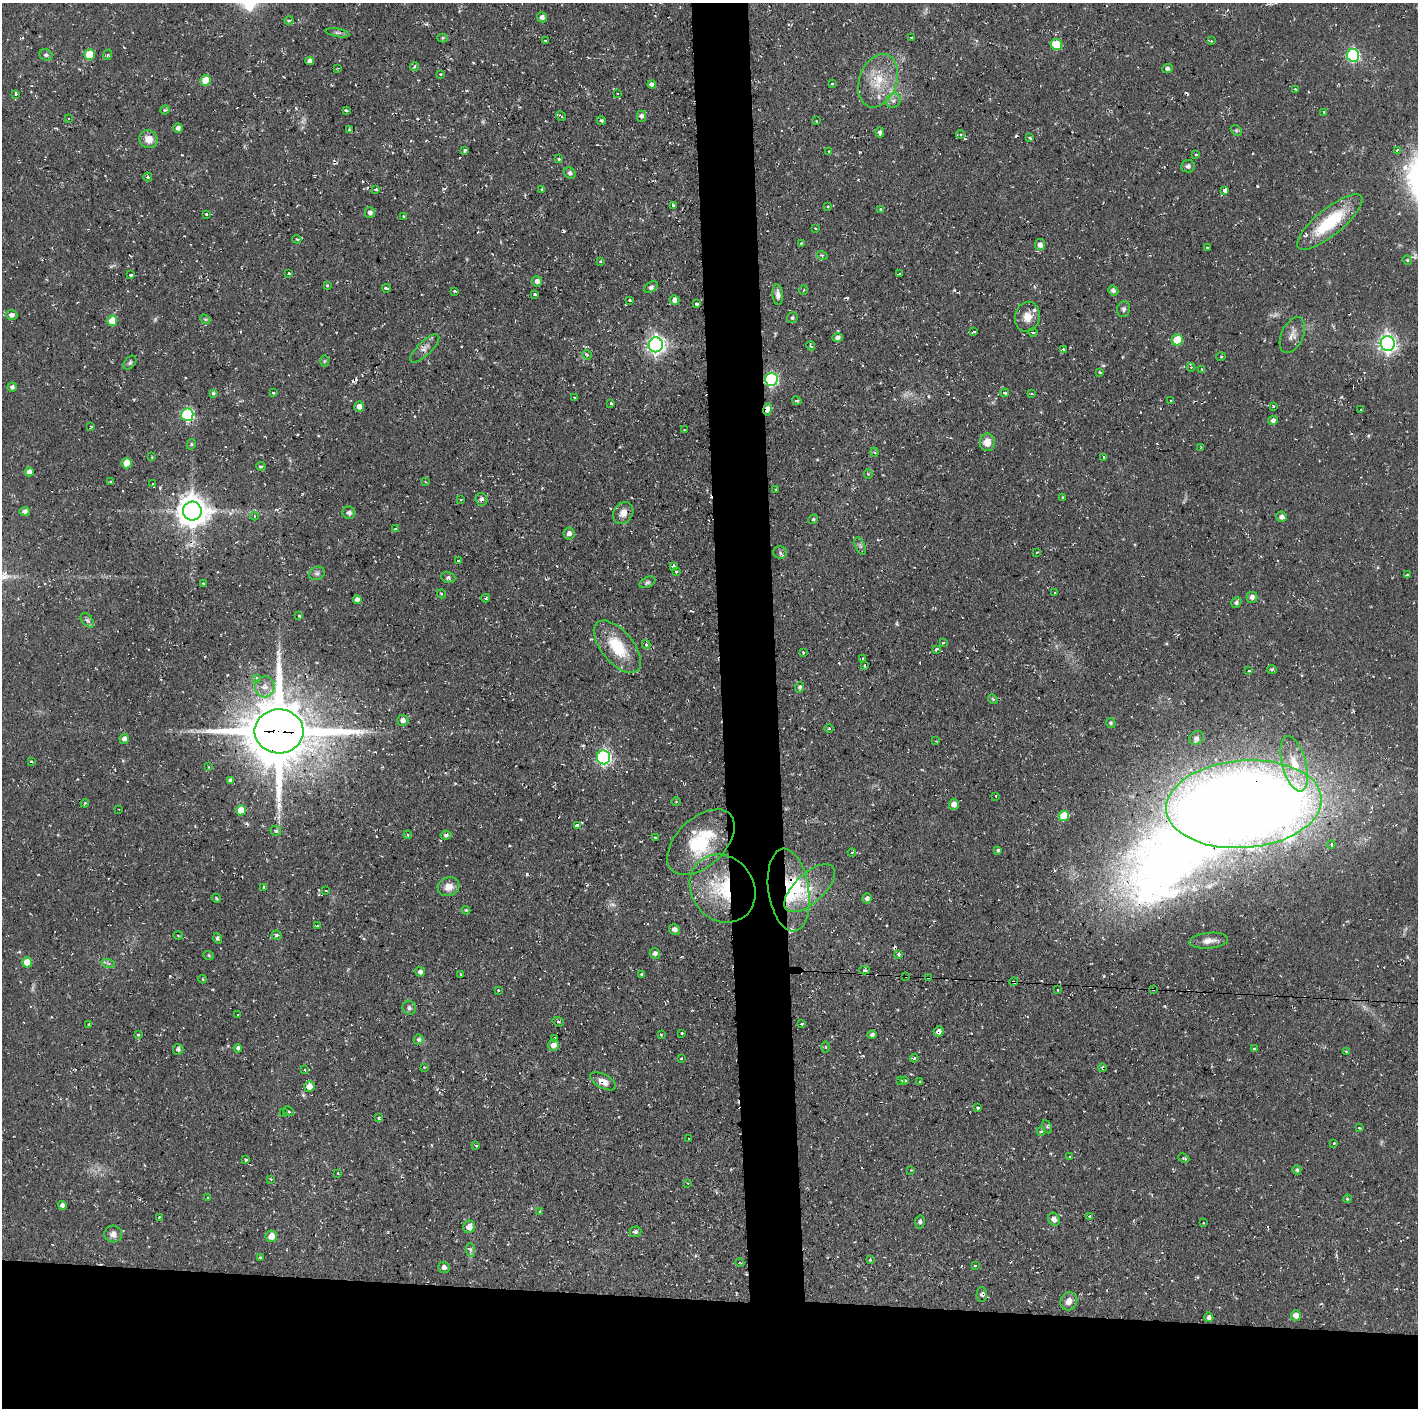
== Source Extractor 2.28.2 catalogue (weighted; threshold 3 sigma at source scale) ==
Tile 8 of 3 x 3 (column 2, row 3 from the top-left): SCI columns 1417-2832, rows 1-1406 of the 4247 x 4218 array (HDU 1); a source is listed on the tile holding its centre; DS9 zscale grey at full resolution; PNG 1420 x 1410 px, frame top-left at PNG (2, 3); each listed source drawn as its Kron ellipse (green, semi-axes under 4 px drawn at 4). Shown black and unused: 12% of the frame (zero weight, under 2 of 3 exposures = <1% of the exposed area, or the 3 px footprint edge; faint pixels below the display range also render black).
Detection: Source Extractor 2.28.2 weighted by HDU 2 'WHT'; one run over the whole footprint, this tile lists its part. Background 0.0586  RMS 0.0063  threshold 0.0283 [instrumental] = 3 sigma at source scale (4.5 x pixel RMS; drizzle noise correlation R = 1.50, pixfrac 1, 0.05/0.05 arcsec/px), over >= 5 px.
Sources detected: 364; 5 too faint to see at this stretch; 2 inside a brighter object's white glare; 39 cosmic-ray / hot-pixel residue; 1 long thin detection or spike segment (spike, bleed or trail) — neither listed nor drawn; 8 inside a brighter listed object's ellipse — not listed separately; the other 309 listed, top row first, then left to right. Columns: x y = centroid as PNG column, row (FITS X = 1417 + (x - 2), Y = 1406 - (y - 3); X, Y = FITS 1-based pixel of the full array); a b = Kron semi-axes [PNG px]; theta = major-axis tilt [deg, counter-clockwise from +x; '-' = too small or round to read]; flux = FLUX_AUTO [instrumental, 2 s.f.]
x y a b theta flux
542 17 5 5 - 2
289 20 4 4 - 0.92
338 33 12 3 -10 1.5
442 38 5 4 - 0.7
911 38 3 2 - 0.51
546 41 3 3 - 1.2
1211 41 3 3 - 0.64
1056 45 6 5 - 21
90 54 5 5 - 14
46 55 7 5 -21 1.4
107 55 5 3 - 0.65
1353 55 6 6 - 79
310 61 4 4 - 2.3
414 66 5 3 - 0.76
338 68 3 2 - 0.94
1167 69 5 4 - 1.5
440 74 3 2 - 0.87
206 80 5 5 - 9.5
878 81 27 18 71 20
832 83 4 3 - 0.47
652 85 4 3 - 2.1
1295 89 3 3 - 0.53
618 93 3 2 - 0.45
16 94 3 3 - 2.7
893 101 8 6 43 2.5
165 110 5 4 - 0.82
346 110 3 3 - 2.5
1324 112 3 2 - 0.44
561 116 5 2 - 0.6
641 116 5 5 - 2
68 118 3 2 - 0.51
601 120 4 4 - 0.99
816 121 3 2 - 0.64
178 128 4 4 - 1.7
349 130 3 3 - 1
1236 130 6 4 -44 1
880 132 5 4 - 1.9
961 135 4 4 - 1.4
1030 138 4 3 - 3.9
149 139 9 8 - 6.5
465 150 4 3 - 1.7
1397 150 4 3 - 1.1
829 151 3 3 - 6.3
1196 154 4 3 - 0.98
559 159 4 3 - 0.69
1188 166 7 6 - 1.9
570 173 6 5 - 1.8
148 177 4 4 - 1
376 189 3 3 - 1.3
542 189 4 4 - 0.62
1225 190 4 3 - 25
673 205 3 3 - 1.5
828 206 3 3 - 0.65
880 209 4 3 - 1.1
370 213 5 5 - 2.1
206 214 3 3 - 1.2
403 216 3 2 - 0.68
1330 222 41 13 39 34
816 228 3 2 - 1.2
297 239 4 3 - 0.74
801 244 3 3 - 1.4
1040 245 5 5 - 3.6
1207 248 3 3 - 2.7
822 255 5 3 - 0.72
1407 260 5 4 - 0.79
600 261 4 3 - 0.76
288 273 3 2 - 1.1
900 274 3 2 - 0.66
131 275 4 3 - 1.7
537 281 5 5 - 2.9
327 285 3 3 - 1.2
651 287 7 5 35 1.8
386 288 4 3 - 1.9
804 290 5 3 - 0.65
454 291 3 3 - 0.96
1113 291 5 4 - 1.7
535 294 3 2 - 0.9
778 295 10 5 -86 3
630 300 3 3 - 1.1
674 300 5 5 - 2.7
697 304 3 3 - 4.8
1124 309 8 6 77 1.8
12 315 5 5 - 2.4
1027 317 15 12 76 6.5
792 318 5 5 - 1.3
205 319 5 4 - 0.76
112 321 5 5 - 13
974 331 3 3 - 1.7
1033 332 5 2 - 0.79
1292 335 19 11 66 5.1
838 338 5 4 - 2.3
1177 340 5 5 - 16
1388 344 7 7 - 250
656 345 7 7 - 260
811 346 4 3 - 0.76
425 348 19 7 44 3.7
1063 349 4 3 - 0.81
587 355 5 3 - 0.82
1221 357 5 3 - 0.49
324 361 6 4 89 0.79
130 363 8 5 50 1.3
1191 367 4 4 - 0.79
1202 369 4 3 - 0.55
1100 372 3 3 - 0.59
771 379 6 6 - 95
12 387 4 4 - 1.6
213 393 3 3 - 0.94
273 393 3 3 - 0.95
1004 393 4 3 - 4.3
1031 393 4 3 - 0.73
574 398 3 2 - 0.65
1171 400 3 2 - 0.52
797 401 5 3 - 1.1
611 403 3 3 - 1.5
1273 406 3 2 - 0.75
359 407 5 4 - 3.6
768 409 6 4 81 5.6
1361 409 2 2 - 0.63
187 415 6 6 - 72
1273 420 5 4 - 2.1
91 427 3 2 - 0.52
684 430 2 2 - 0.51
987 442 9 7 88 6.4
191 444 5 4 - 0.78
1200 447 3 2 - 0.67
874 452 4 4 - 0.85
152 457 4 2 - 0.42
1104 457 3 3 - 1.1
127 463 5 5 - 10
261 466 4 3 - 1.4
29 472 4 4 - 2.6
868 474 4 4 - 0.86
111 481 3 2 - 1.3
425 481 4 3 - 0.62
153 484 3 2 - 0.51
776 490 4 2 - 0.45
1063 497 4 3 - 0.63
460 499 3 2 - 0.71
481 499 6 6 - 2
25 511 5 4 - 2.3
192 511 9 9 - 1100
349 513 6 6 - 2
623 513 12 9 56 5.1
254 516 4 3 - 0.63
1282 517 5 5 - 2.5
813 519 5 4 - 0.9
396 529 3 3 - 1.8
569 534 6 5 - 2.5
860 546 9 4 -67 1.4
780 552 7 6 - 1.3
1037 552 3 2 - 0.62
458 561 3 3 - 0.72
673 566 3 3 - 2.2
677 572 3 3 - 2.1
317 573 8 6 21 1.8
1407 575 3 3 - 0.82
448 577 7 5 -18 1.4
647 582 8 5 25 1.3
203 583 3 3 - 0.76
1055 593 3 3 - 0.54
441 594 5 3 - 0.65
1252 597 5 5 - 2.1
486 598 4 3 - 0.6
357 600 4 4 - 3.3
1236 602 5 4 - 1.6
299 615 4 3 - 0.92
87 620 8 5 -49 1.6
943 643 3 3 - 0.79
646 644 4 4 - 1.3
617 647 31 16 -50 24
936 649 3 3 - 0.82
803 653 3 3 - 1.4
862 658 3 3 - 0.9
865 665 3 3 - 1.9
1272 669 5 4 - 1
1249 671 3 2 - 0.7
257 678 4 3 - 1.6
265 687 10 9 - 5.2
800 687 5 4 - 1.1
993 699 5 4 - 0.81
403 720 5 5 - 3.2
1111 723 5 4 - 1.3
829 728 5 3 - 0.66
279 731 24 22 -1 5000
1196 738 8 6 31 1.9
124 739 5 4 - 2.2
936 741 3 3 - 0.51
604 757 7 6 - 140
31 761 3 2 - 0.68
1294 764 28 12 -75 15
209 767 4 2 - 0.5
230 780 4 4 - 1.8
996 796 3 2 - 1
676 802 5 3 - 0.46
85 803 4 3 - 0.58
954 804 5 5 - 3.6
1244 804 78 44 4 1300
119 809 2 2 - 0.39
241 810 5 5 - 10
1064 816 5 5 - 14
577 825 4 3 - 4.1
276 831 5 5 - 1.4
408 835 4 3 - 0.57
446 835 5 4 - 1.6
655 837 3 2 - 0.8
701 842 40 24 43 35
1331 844 4 4 - 1.5
998 851 3 3 - 2.2
852 852 4 2 - 0.63
264 887 3 3 - 1.9
449 887 11 9 18 6.2
723 888 36 31 -52 43
810 888 31 14 43 16
326 890 3 2 - 0.51
789 890 41 20 -82 35
216 898 5 2 - 0.75
867 898 5 4 - 2.3
466 910 4 3 - 0.64
317 926 4 3 - 0.87
674 930 5 5 - 2.1
277 935 5 4 - 1.6
178 936 5 3 - 0.6
218 938 5 4 - 1
1209 941 19 7 6 5.2
655 953 5 5 - 2.1
899 954 4 3 - 4.7
209 956 5 3 - 0.72
27 962 5 5 - 10
108 963 7 4 -19 1.3
864 970 5 3 - 1.6
420 972 5 4 - 1.8
642 974 3 3 - 2.8
460 975 4 2 - 1
906 976 3 2 - 0.94
928 977 3 3 - 1.2
203 979 4 3 - 0.51
1014 982 4 3 - 1
1153 989 3 3 - 1.5
498 990 3 3 - 1.3
1058 990 3 2 - 0.5
409 1008 7 6 - 1.7
238 1015 3 3 - 0.75
558 1022 6 4 -20 0.87
89 1024 4 3 - 0.63
802 1024 4 3 - 1.1
939 1032 5 5 - 3.1
682 1033 3 3 - 1.3
138 1034 3 2 - 0.84
661 1035 3 2 - 0.64
872 1035 4 4 - 1.6
555 1038 4 3 - 3
419 1040 5 5 - 1.4
553 1045 6 5 - 4.1
825 1047 5 3 - 0.68
238 1048 4 4 - 1.5
1254 1048 3 3 - 1.4
178 1049 5 5 - 1.4
1346 1051 3 2 - 0.68
681 1058 3 3 - 1
914 1058 4 3 - 0.71
424 1067 3 2 - 0.43
1103 1068 4 4 - 1.2
305 1070 4 2 - 0.5
901 1080 3 3 - 1.3
603 1081 14 6 -28 4.6
905 1081 3 3 - 1.5
920 1081 3 2 - 0.95
309 1087 5 5 - 5.9
977 1108 3 3 - 5.5
288 1111 6 4 -29 1.1
283 1113 3 2 - 0.62
379 1118 4 3 - 1.2
1047 1127 7 4 -65 1.2
1359 1128 3 2 - 0.75
1041 1131 4 4 - 0.88
688 1139 2 2 - 0.61
1334 1143 3 3 - 0.56
476 1145 3 3 - 1.2
1070 1156 3 2 - 0.62
1184 1158 6 4 -26 1.2
246 1160 3 3 - 1.1
911 1170 2 2 - 0.42
1297 1170 4 4 - 1.1
338 1173 3 3 - 0.93
271 1179 3 3 - 0.73
688 1183 4 2 - 0.45
208 1198 3 3 - 0.99
1347 1199 4 3 - 0.7
62 1205 4 4 - 1.6
540 1211 4 3 - 1.2
1090 1216 4 3 - 1
159 1217 3 2 - 0.86
1054 1219 7 5 -63 2.8
920 1222 7 5 78 2
1203 1223 3 3 - 0.75
469 1227 6 5 - 6.6
635 1232 6 5 - 1.6
113 1234 9 8 - 3.4
271 1236 6 5 - 6.2
470 1250 7 4 -89 1.5
260 1257 4 3 - 0.67
870 1259 3 3 - 0.97
740 1263 4 3 - 0.43
975 1266 3 3 - 1.5
444 1267 6 5 - 1.9
982 1295 7 5 88 1.3
1069 1301 9 8 - 4.3
1296 1316 5 5 - 5
1209 1317 4 4 - 2
Overlapping masked pixels (flux is a lower limit): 16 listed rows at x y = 771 379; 768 409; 187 415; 481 499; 192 511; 279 731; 604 757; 1244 804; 723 888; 789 890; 906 976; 928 977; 1014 982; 1153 989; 939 1032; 1103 1068